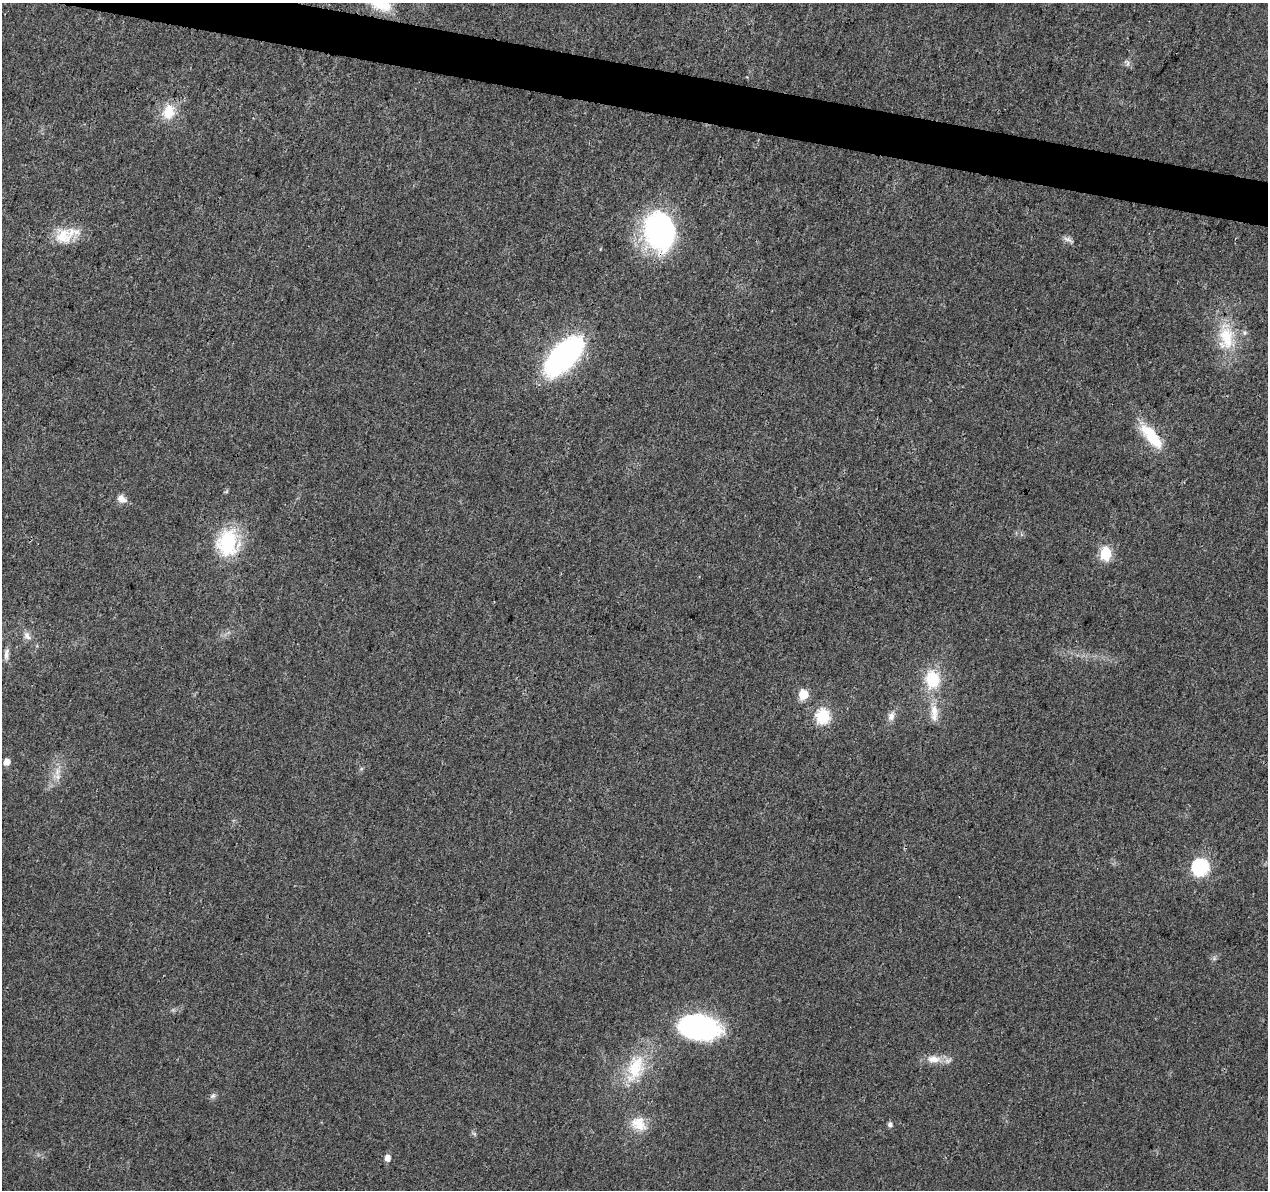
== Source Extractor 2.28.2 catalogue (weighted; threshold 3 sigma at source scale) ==
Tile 11 of 4 x 4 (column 3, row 3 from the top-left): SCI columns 2531-3796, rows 1415-2602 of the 5076 x 5262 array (HDU 1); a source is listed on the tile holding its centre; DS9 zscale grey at full resolution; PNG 1270 x 1192 px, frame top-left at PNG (2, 3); no overlay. Shown black and unused: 3% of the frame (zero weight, under 3 of 4 exposures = <1% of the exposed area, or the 3 px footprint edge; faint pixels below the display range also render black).
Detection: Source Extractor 2.28.2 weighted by HDU 2 'WHT'; one run over the whole footprint, this tile lists its part. Background 0.0223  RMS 0.003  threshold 0.0135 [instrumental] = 3 sigma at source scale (4.5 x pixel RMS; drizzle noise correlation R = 1.50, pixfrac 1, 0.0396/0.0396 arcsec/px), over >= 5 px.
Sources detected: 29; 1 inside a brighter listed object's ellipse — not listed separately; the other 28 listed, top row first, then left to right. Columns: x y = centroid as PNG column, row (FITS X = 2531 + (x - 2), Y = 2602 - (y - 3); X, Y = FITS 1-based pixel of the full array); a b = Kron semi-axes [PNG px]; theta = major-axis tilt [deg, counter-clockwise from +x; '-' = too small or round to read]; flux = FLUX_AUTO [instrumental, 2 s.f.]
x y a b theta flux
1128 63 9 4 89 0.74
169 112 18 14 75 6.8
660 231 42 33 -79 53
63 236 34 18 16 8.6
1068 239 15 6 -26 1.3
1227 337 42 20 -82 14
563 356 39 19 45 71
1151 436 40 14 -50 11
121 499 13 9 -26 2.1
228 543 36 29 84 18
1106 554 6 6 - 30
27 636 14 8 -60 1.8
6 654 16 6 84 1.6
932 679 18 14 -83 12
803 694 6 6 - 12
934 710 23 11 -90 4.7
891 716 11 9 83 1.7
823 717 7 6 - 46
6 762 5 5 - 2.9
57 777 13 7 -8 1.9
1200 868 7 7 - 76
699 1027 41 24 -9 50
934 1059 19 11 -2 4
635 1068 42 22 71 15
213 1096 9 6 40 0.83
638 1124 22 17 -33 6.1
890 1124 6 6 - 0.83
387 1158 6 5 - 2.1
Overlapping masked pixels (flux is a lower limit): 1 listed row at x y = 660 231